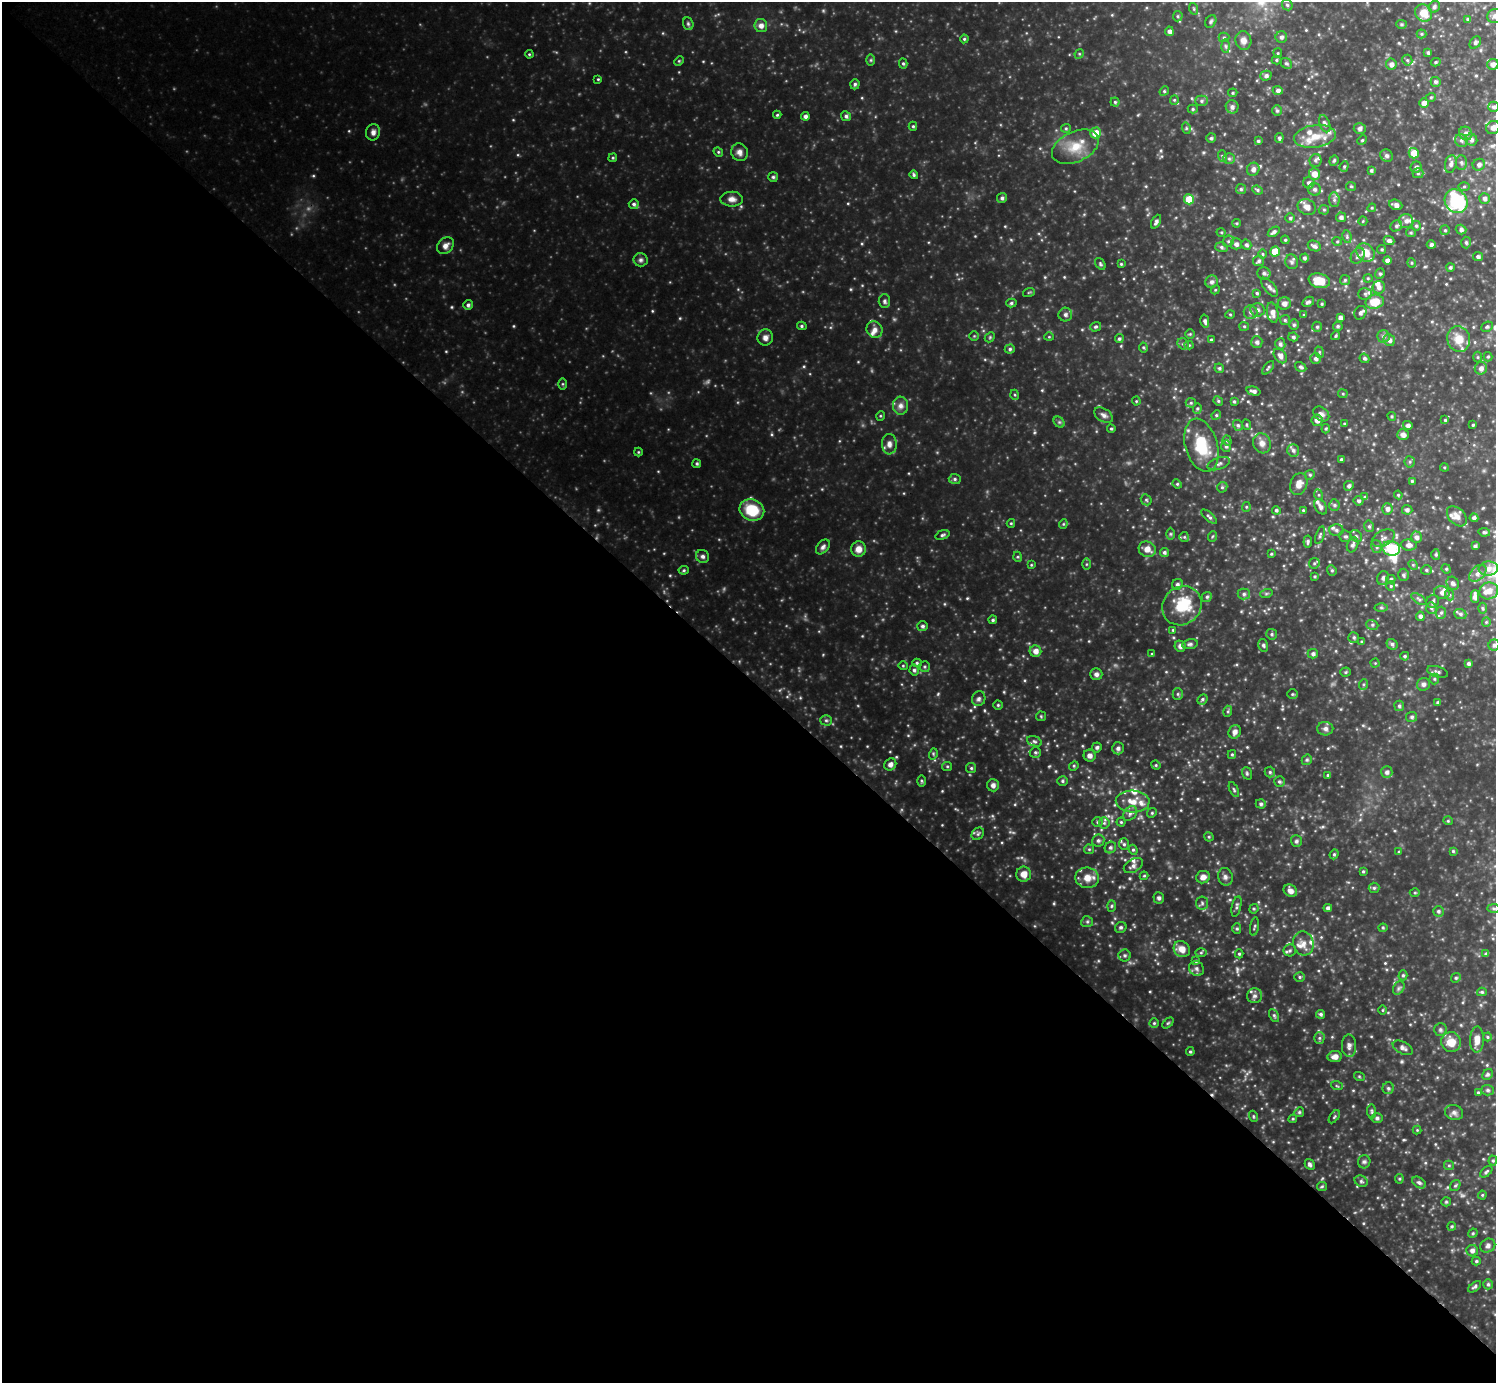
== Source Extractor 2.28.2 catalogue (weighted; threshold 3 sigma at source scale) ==
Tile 9 of 4 x 4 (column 1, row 3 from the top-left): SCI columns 3-1496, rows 1540-2920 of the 5983 x 5983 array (HDU 1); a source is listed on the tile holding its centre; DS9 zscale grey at full resolution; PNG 1498 x 1385 px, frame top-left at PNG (2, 2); each listed source drawn as its Kron ellipse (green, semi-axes under 4 px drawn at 4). Shown black and unused: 51% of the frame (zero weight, under 3 of 4 exposures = <1% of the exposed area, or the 3 px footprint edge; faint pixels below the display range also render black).
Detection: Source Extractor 2.28.2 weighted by HDU 2 'WHT'; one run over the whole footprint, this tile lists its part. Background 0.351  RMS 0.037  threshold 0.165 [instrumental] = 3 sigma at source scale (4.5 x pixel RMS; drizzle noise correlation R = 1.50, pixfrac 1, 0.05/0.05 arcsec/px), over >= 5 px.
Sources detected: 566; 2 too faint to see at this stretch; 1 inside a brighter object's white glare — neither listed nor drawn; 23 inside a brighter listed object's ellipse — not listed separately; of the other 540, all 500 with FLUX_AUTO >= 3.54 (the completeness limit of this list) listed and drawn (40 fainter detections not listed), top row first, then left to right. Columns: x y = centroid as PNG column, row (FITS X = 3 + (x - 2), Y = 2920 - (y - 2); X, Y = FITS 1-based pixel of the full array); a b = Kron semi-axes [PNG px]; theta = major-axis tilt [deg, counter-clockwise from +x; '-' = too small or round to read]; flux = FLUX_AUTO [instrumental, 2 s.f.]
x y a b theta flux
1287 5 6 5 - 6.3
1434 7 6 5 - 7.4
1194 9 6 3 -72 4.8
1424 13 9 8 - 50
1178 16 5 4 - 5.2
1495 16 8 7 - 12
1468 19 4 4 - 7.9
1211 21 7 5 59 6.9
688 24 6 5 - 6.4
1402 24 5 4 - 5
761 26 6 6 - 19
1169 31 5 4 - 13
1422 34 5 4 - 4.4
1224 37 5 4 - 5.2
1281 37 6 5 - 10
964 39 4 4 - 4.7
1243 40 9 8 - 22
1475 43 7 5 53 7.3
1226 46 7 4 -88 6.9
1278 53 5 4 - 3.8
1428 53 4 4 - 7.1
529 54 4 3 - 3.8
1079 54 5 4 - 4.2
871 60 6 4 90 4.7
1276 60 5 4 - 4.4
1407 60 5 5 - 6
679 61 5 4 - 4
1436 62 5 4 - 5.3
903 63 5 4 - 5.2
1286 63 6 5 - 6.2
1391 64 5 5 - 14
1493 64 6 5 - 16
1266 76 5 5 - 11
598 79 4 3 - 3.7
1436 82 5 5 - 7.2
855 84 5 4 - 6.5
1278 90 5 4 - 11
1164 91 5 4 - 4.6
1233 93 5 4 - 4.5
1431 97 5 3 - 3.9
1174 100 5 4 - 4.4
1201 101 6 5 - 7.7
1115 102 4 4 - 5.3
1424 103 5 5 - 25
1232 107 7 6 - 12
1494 107 5 5 - 7.6
1193 109 5 4 - 5.2
1277 111 5 5 - 5.6
777 115 4 4 - 4.4
805 116 4 4 - 12
846 116 5 4 - 8.3
1325 124 9 5 -69 11
913 126 4 4 - 4.8
1066 128 5 4 - 4.8
1186 128 6 3 -73 4.9
1360 128 6 5 - 11
1493 128 7 6 - 20
373 132 8 7 - 15
1096 133 5 5 - 46
1466 133 7 6 - 13
1315 136 21 11 8 63
1211 138 5 5 - 6.4
1279 138 5 4 - 7.4
1362 140 5 4 - 4.5
1461 140 7 6 - 8.9
1471 140 6 5 - 10
1258 141 4 3 - 5.1
1075 147 25 15 25 81
718 152 5 4 - 4.7
739 152 9 8 - 17
1414 153 5 5 - 45
1222 156 6 3 -70 4.6
1387 156 7 6 - 8.9
613 158 4 4 - 4.6
1229 159 6 5 - 6.7
1315 160 6 6 - 7.5
1334 161 5 4 - 5.1
1461 162 7 5 -89 7.9
1451 164 9 5 77 14
1479 165 6 6 - 12
1344 166 5 4 - 4.8
1416 167 6 5 - 10
1253 169 7 6 - 14
1371 170 4 4 - 6.7
1418 173 5 5 - 5.3
1314 174 6 5 - 33
914 175 4 4 - 6.2
773 177 5 5 - 5.7
1309 183 6 5 - 13
1351 186 5 4 - 4.1
1464 187 5 4 - 4.9
1241 189 5 5 - 5.7
1315 189 6 6 - 11
1257 190 5 4 - 5.6
1002 198 5 4 - 8
1484 198 5 5 - 12
732 199 11 7 -1 20
1189 199 5 5 - 79
1334 200 7 5 -84 8.2
1456 201 12 10 -52 280
634 204 5 5 - 7.9
1396 205 7 5 -23 14
1307 207 9 7 -23 23
1372 208 4 4 - 4.3
1324 210 5 5 - 4.6
1341 217 5 5 - 11
1290 218 5 5 - 6.2
1363 221 4 4 - 3.7
1406 221 7 7 - 15
1156 222 7 4 64 11
1236 223 4 4 - 3.7
1396 226 6 5 - 6.7
1416 226 5 4 - 6
1445 230 5 5 - 5.2
1461 230 5 5 - 11
1221 232 5 3 - 3.7
1274 232 6 4 33 9.7
1411 233 5 4 - 4.9
1347 237 6 4 -81 5.7
1285 240 4 4 - 4.7
1228 241 6 5 - 6.5
1337 241 5 4 - 4.3
1389 241 5 4 - 12
1466 242 6 4 -87 7.3
1236 244 5 5 - 12
1246 245 5 5 - 7.7
1431 245 4 4 - 9.5
445 246 9 7 47 20
1314 246 7 5 -26 12
1221 247 6 5 - 6.8
1382 249 4 4 - 5
1275 251 5 5 - 80
1366 252 10 8 -44 52
1263 254 5 3 - 3.6
1358 256 8 6 59 12
1478 257 5 4 - 9
1304 258 4 4 - 7.7
640 260 7 6 - 10
1259 261 5 5 - 8.3
1387 261 4 4 - 18
1292 262 7 6 - 8.8
1412 263 4 4 - 3.9
1100 264 6 4 -53 5.5
1121 264 3 3 - 4.1
1450 267 4 4 - 7.1
1264 273 6 6 - 9.9
1380 274 5 4 - 5.7
1368 278 4 4 - 4.2
1345 280 5 5 - 5.4
1319 281 10 7 -12 70
1212 282 6 6 - 11
1269 287 11 5 -50 15
1379 287 6 6 - 15
1215 290 5 3 - 3.6
1029 292 6 3 19 3.8
1257 293 4 3 - 4.9
1365 294 7 6 - 8.9
884 301 7 6 - 8.5
1308 302 6 4 30 8.3
1375 302 9 7 11 69
1011 303 5 4 - 6.4
1284 304 6 6 - 16
1322 304 4 3 - 4.1
468 305 5 4 - 8.4
1257 310 7 7 - 9.9
1250 312 7 6 - 12
1273 313 10 5 -78 20
1360 313 7 5 66 11
1230 314 5 3 - 3.7
1065 315 7 7 - 11
1304 315 4 3 - 3.5
1340 318 4 4 - 13
1285 320 5 5 - 5.7
1205 321 7 4 -77 9.8
1294 325 5 4 - 5.9
802 326 5 4 - 5.2
1244 326 5 4 - 4.3
1338 326 5 4 - 6.3
1096 327 5 5 - 5.7
1317 327 5 4 - 6.1
1487 327 6 5 - 6.7
875 330 8 7 - 17
1190 334 4 4 - 3.9
974 336 4 4 - 3.7
1336 336 4 3 - 4.5
1384 336 6 6 - 9.3
990 337 6 4 47 4.8
1049 337 4 4 - 3.7
1293 337 5 4 - 7.3
765 338 8 7 - 16
1119 339 4 4 - 6.5
1459 339 13 11 -73 51
1211 340 4 4 - 5.9
1389 340 6 5 - 13
1257 342 6 5 - 12
1183 344 6 5 - 7.2
1280 344 6 5 - 9.2
1189 345 4 4 - 3.9
1143 347 5 4 - 4.5
1010 349 5 4 - 6.6
1319 352 6 3 -72 4
1280 356 8 5 -55 15
1478 357 5 3 - 4
1488 357 5 4 - 4.5
1316 358 5 5 - 11
1364 358 5 4 - 7
1301 367 6 4 -32 7.6
1219 368 5 4 - 5.7
1268 368 8 4 52 6
1481 368 6 6 - 15
562 384 6 4 -90 4.3
1253 391 7 4 -14 12
1343 394 5 4 - 3.9
1015 395 5 3 - 3.7
1136 401 4 4 - 3.8
1218 401 5 4 - 5
1234 401 4 3 - 4.6
1191 403 5 5 - 4.6
900 406 9 7 90 17
1197 408 5 4 - 5
1321 414 9 6 -37 15
1104 415 10 6 -33 13
1216 415 5 4 - 5
880 416 5 3 - 3.6
1392 416 4 4 - 4.4
1317 420 5 5 - 19
1445 420 4 4 - 5.3
1059 422 6 5 - 5.5
1344 424 4 3 - 3.8
1238 425 5 5 - 7
1247 425 5 3 - 3.9
1408 425 5 4 - 13
1473 425 3 3 - 4.3
1111 429 4 3 - 4.6
1326 429 5 4 - 4.7
1403 435 6 5 - 17
1227 441 5 4 - 5.5
1262 443 10 8 -71 22
889 444 10 7 -88 19
1201 445 27 16 -74 140
1226 446 5 5 - 6.8
1293 450 6 6 - 10
638 452 4 4 - 3.8
1341 459 4 3 - 5.9
1410 462 5 5 - 5.8
697 464 4 4 - 6
1219 464 12 5 19 12
1444 467 4 3 - 3.9
1310 475 5 4 - 5.8
955 479 6 5 - 7.2
1412 481 4 3 - 4.7
1177 484 5 4 - 4.7
1299 484 11 8 72 27
1349 486 5 4 - 10
1222 487 5 4 - 5.5
1319 495 5 3 - 4
1398 495 4 4 - 3.9
1365 497 4 4 - 6.4
1146 500 6 5 - 5.3
1359 501 5 5 - 7.3
1334 505 6 5 - 6.1
1246 507 5 4 - 4.1
1321 507 8 5 -58 12
1387 509 6 5 - 13
752 510 12 10 -21 120
1276 510 4 4 - 6.6
1303 510 4 3 - 4.2
1407 510 5 5 - 9.5
1457 516 12 8 -46 24
1209 517 10 4 -42 8.2
1474 518 4 4 - 11
1011 523 4 4 - 3.7
1063 524 4 4 - 3.8
1369 526 6 4 -76 6.2
1336 530 7 6 - 9.6
1484 532 6 4 -8 6.5
1170 534 6 4 -90 4.7
942 535 7 4 18 7.6
1320 535 9 3 72 5.9
1213 536 5 3 - 3.6
1345 536 6 5 - 7.4
1356 536 6 5 - 7
1184 537 5 5 - 5.3
1416 537 6 5 - 13
1383 538 12 7 27 16
1308 542 6 4 83 6.4
1353 545 8 5 69 11
1409 545 8 5 -4 18
1475 546 4 3 - 7.5
823 547 8 5 49 11
1377 547 7 5 -73 6.8
1391 548 9 7 -11 100
858 549 8 7 - 27
1147 549 9 7 -27 29
1164 552 5 4 - 7.5
1271 554 4 3 - 4
1436 554 5 4 - 5.6
703 556 7 6 - 9.9
1018 557 5 3 - 3.8
1314 563 6 5 - 5.6
1086 564 6 4 89 4.4
1031 565 4 4 - 3.6
1413 565 5 4 - 4.3
1446 569 5 4 - 4.5
1488 569 10 7 6 20
684 570 5 4 - 5.1
1332 570 5 4 - 5.3
1426 570 5 4 - 6.1
1478 573 10 6 44 16
1403 575 6 5 - 8
1315 576 4 4 - 4.1
1383 578 7 5 72 9.9
1391 579 4 4 - 5.6
1453 583 7 6 - 9.9
1177 584 6 5 - 8.2
1391 586 4 4 - 4.4
1489 591 9 8 - 27
1442 593 8 6 -13 13
1244 594 6 5 - 8
1266 594 6 4 19 5
1450 595 5 3 - 4.5
1475 596 6 4 89 17
1207 597 5 4 - 6.1
1419 599 9 3 -34 6.7
1433 602 6 6 - 8.9
1182 606 20 18 43 120
1381 608 6 4 0 5.2
1431 608 6 5 - 7.4
1482 608 5 3 - 4.3
1441 613 6 5 - 7
1460 614 6 5 - 6.8
1420 616 4 4 - 11
993 620 4 4 - 6.2
1486 622 4 4 - 3.8
1372 625 6 5 - 6.3
922 626 5 5 - 8
1173 630 3 3 - 4.7
1272 634 5 5 - 6.3
1354 637 5 5 - 6.5
1362 642 4 4 - 4.9
1190 644 8 5 10 7.7
1392 644 5 5 - 8.8
1263 645 6 5 - 6.9
1494 645 5 5 - 6.8
1180 646 6 5 - 13
1036 651 6 5 - 24
1152 654 4 3 - 3.5
1313 654 5 4 - 10
1405 656 4 4 - 6
917 663 5 4 - 5.1
1375 663 4 4 - 3.6
1469 663 3 3 - 7.6
903 666 4 4 - 4
924 667 5 5 - 5.9
914 670 5 4 - 7.9
1346 672 5 4 - 4.6
1437 672 11 5 -16 9.4
1096 674 6 6 - 12
1434 679 5 5 - 5.6
1364 684 5 3 - 4.9
1423 684 7 6 - 9.5
1178 694 5 5 - 6
1292 694 5 4 - 4.6
979 699 7 6 - 10
1202 699 6 4 46 6.1
1438 702 4 4 - 5.4
998 705 5 5 - 4.9
1399 706 5 5 - 6.8
1228 711 5 3 - 4.7
1041 716 5 4 - 4
1412 717 5 5 - 7.7
826 720 5 5 - 6.5
1325 729 8 7 - 14
1235 732 7 6 - 16
1034 741 8 5 -19 7.8
1097 747 5 5 - 7.5
1118 748 6 6 - 9.9
1035 752 6 5 - 6.6
933 754 6 3 74 4.4
1232 754 4 4 - 4.8
1090 756 6 6 - 15
1307 760 5 5 - 5.3
890 764 6 5 - 16
1156 765 5 4 - 4.4
947 766 5 4 - 4.4
1074 766 5 4 - 4.8
971 768 5 5 - 5.6
1270 772 5 5 - 6
1387 772 6 5 - 12
1247 773 6 5 - 5.8
1328 775 4 4 - 4.6
921 781 6 4 -89 4.9
1062 781 5 4 - 5.1
1279 782 5 5 - 6.5
993 785 6 6 - 13
1234 790 8 4 -63 6.1
1133 801 17 11 -3 49
1261 804 5 4 - 7.1
1130 813 8 6 49 11
1152 813 5 4 - 4.8
1448 821 5 4 - 4.2
1098 822 5 5 - 6.1
1121 822 4 4 - 4.2
1104 823 5 5 - 7.4
978 834 7 5 45 7.5
1209 837 5 4 - 3.7
1098 840 6 6 - 9.7
1296 841 6 5 - 7.4
1124 844 6 5 - 7.3
1110 848 6 5 - 8.9
1089 849 5 4 - 4.6
1133 850 5 4 - 5
1453 851 3 3 - 4.3
1399 852 4 3 - 3.6
1334 854 5 4 - 5.1
1133 866 10 6 30 15
1363 871 4 3 - 4.4
1024 874 7 7 - 33
1144 876 4 4 - 3.7
1203 877 7 6 - 20
1225 877 9 7 -73 13
1087 878 12 10 -9 41
1374 888 5 5 - 6.2
1290 891 7 6 - 20
1415 893 5 3 - 4
1159 898 5 5 - 7.2
1202 903 6 6 - 7.8
1112 906 6 4 88 5.1
1236 906 10 4 77 8.5
1328 908 4 4 - 10
1254 909 5 4 - 4.7
1494 909 7 4 -1 5.8
1438 911 5 5 - 7.5
1087 922 6 5 - 6.6
1121 927 6 5 - 6.5
1254 927 9 3 81 5.1
1383 928 4 4 - 3.7
1237 929 5 4 - 5.4
1303 943 12 10 -75 26
1182 949 8 7 - 33
1290 950 6 6 - 7
1201 953 6 4 1 5.1
1239 954 4 4 - 5.1
1486 954 4 3 - 7.1
1125 955 6 6 - 7.9
1196 961 4 4 - 5.5
1197 969 8 7 - 12
1403 975 5 4 - 5.4
1300 977 5 4 - 5.2
1456 978 5 4 - 4.8
1399 988 7 5 60 7.8
1482 992 5 4 - 5.3
1255 996 7 7 - 12
1383 1010 5 3 - 3.6
1321 1014 4 4 - 7.3
1274 1015 7 4 -63 6.2
1154 1023 4 4 - 4.7
1168 1023 6 4 44 4.8
1440 1030 6 6 - 7.8
1487 1037 4 4 - 3.9
1319 1038 5 5 - 6.3
1477 1039 13 7 88 30
1451 1042 10 9 - 52
1349 1046 11 7 -88 15
1403 1048 11 6 -26 14
1190 1052 4 3 - 4.8
1335 1057 7 5 7 20
1488 1074 6 5 - 8.1
1359 1076 5 3 - 3.6
1337 1086 6 3 -19 3.9
1388 1088 6 6 - 6.4
1488 1090 6 5 - 6.9
1478 1092 4 3 - 4.5
1299 1112 5 4 - 5.2
1372 1112 7 4 -84 5.8
1454 1113 9 7 -18 13
1253 1116 5 3 - 4
1334 1117 7 4 54 5
1377 1118 6 5 - 7.1
1293 1119 4 4 - 4.2
1417 1130 4 4 - 3.6
1493 1161 5 4 - 5.2
1364 1162 6 6 - 7.6
1310 1164 6 4 -59 8
1449 1165 5 4 - 4.9
1486 1172 7 4 42 5.9
1399 1179 4 4 - 4.3
1361 1181 7 5 -26 7.3
1419 1183 7 5 -36 8.9
1322 1186 5 4 - 4.6
1455 1186 6 4 53 5.3
1482 1195 4 4 - 4
1446 1202 5 4 - 4.2
1452 1226 4 4 - 4.9
1473 1233 5 4 - 4.1
1488 1246 8 6 33 11
1472 1251 6 5 - 12
1476 1261 4 4 - 5.2
1488 1284 5 4 - 6.1
1475 1287 7 4 38 7.3
Isophote crosses this tile's border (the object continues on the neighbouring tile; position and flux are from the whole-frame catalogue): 2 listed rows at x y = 1495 16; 1493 128
Unlisted compact peaks at least as high as the median listed source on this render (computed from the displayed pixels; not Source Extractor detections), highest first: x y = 938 694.